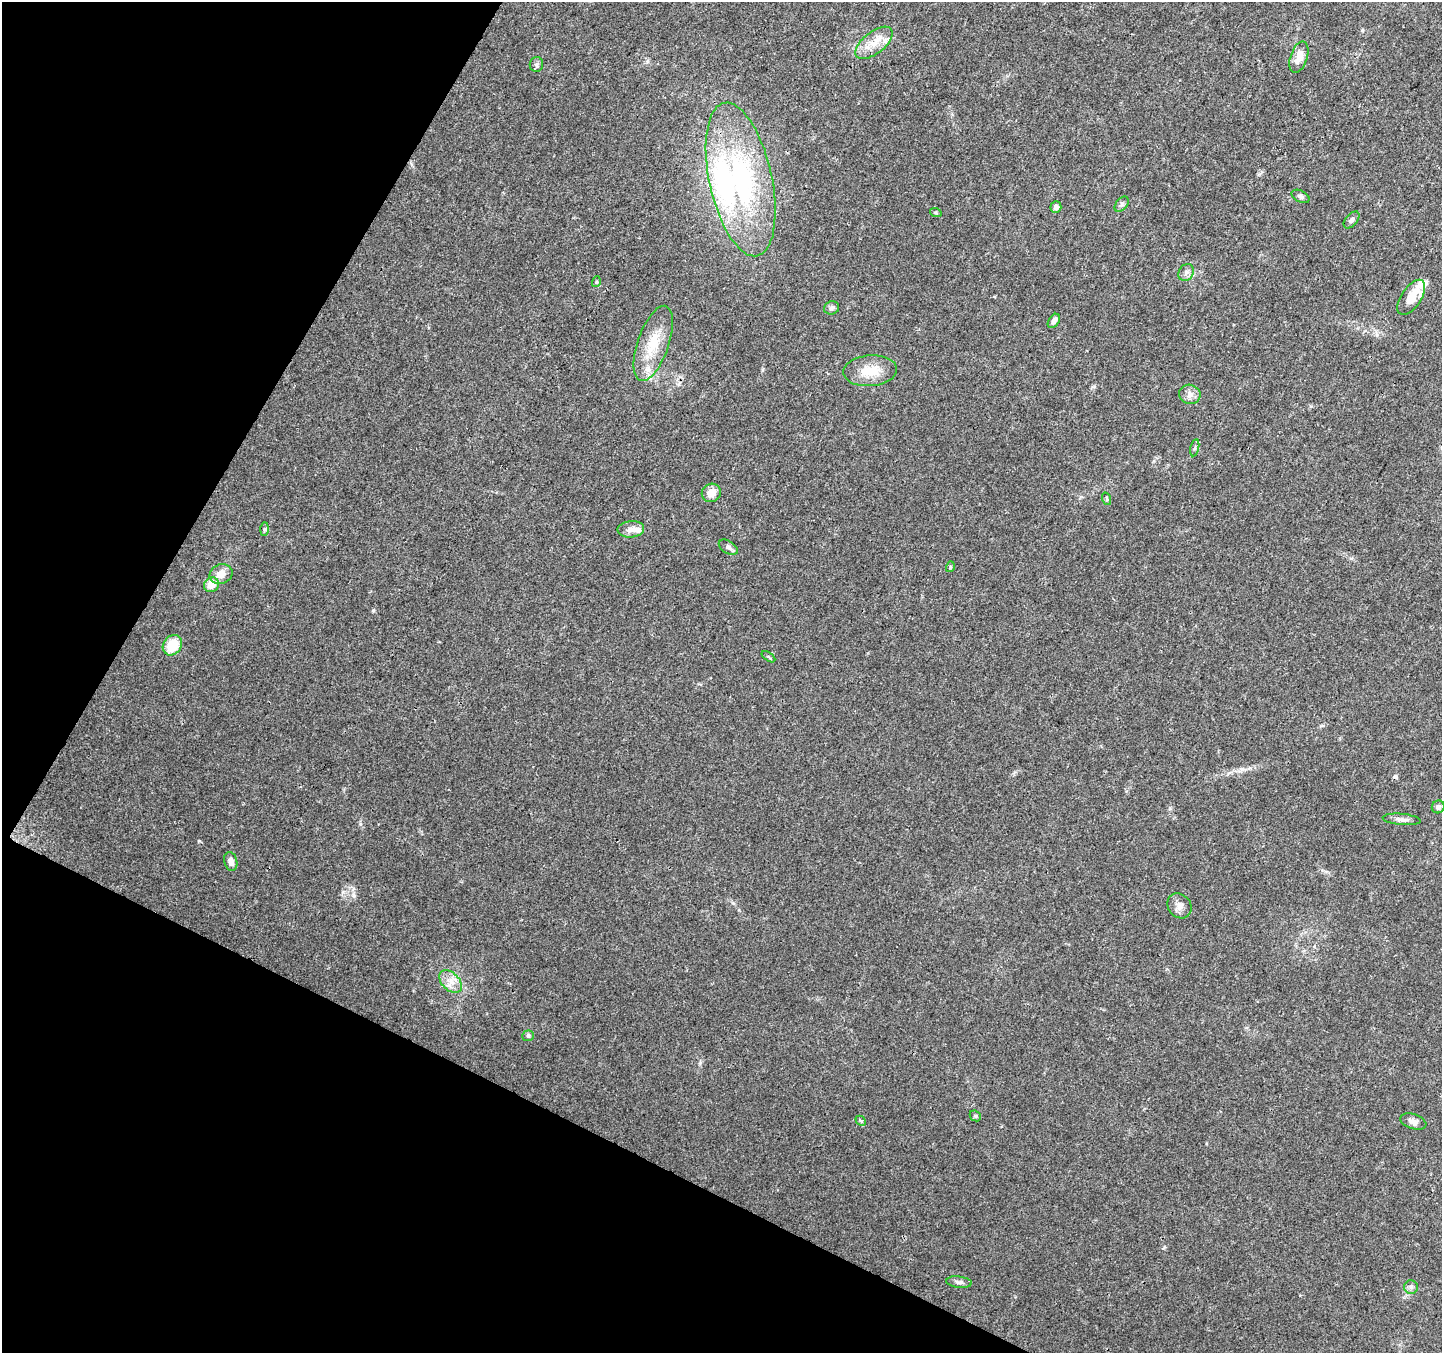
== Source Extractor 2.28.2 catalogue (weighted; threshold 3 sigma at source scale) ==
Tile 9 of 4 x 4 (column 1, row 3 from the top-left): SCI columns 2-1441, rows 1549-2899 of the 5770 x 5865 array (HDU 1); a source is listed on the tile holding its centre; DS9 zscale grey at full resolution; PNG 1444 x 1355 px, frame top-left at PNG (2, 2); each listed source drawn as its Kron ellipse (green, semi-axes under 4 px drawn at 4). Shown black and unused: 25% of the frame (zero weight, under 3 of 4 exposures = <1% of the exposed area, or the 3 px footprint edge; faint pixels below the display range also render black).
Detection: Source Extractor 2.28.2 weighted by HDU 2 'WHT'; one run over the whole footprint, this tile lists its part. Background 0.0205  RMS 0.0032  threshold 0.0145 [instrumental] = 3 sigma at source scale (4.5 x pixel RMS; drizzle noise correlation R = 1.50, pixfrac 1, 0.0396/0.0396 arcsec/px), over >= 5 px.
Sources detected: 44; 1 cosmic-ray / hot-pixel residue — neither listed nor drawn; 4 inside a brighter listed object's ellipse — not listed separately; the other 39 listed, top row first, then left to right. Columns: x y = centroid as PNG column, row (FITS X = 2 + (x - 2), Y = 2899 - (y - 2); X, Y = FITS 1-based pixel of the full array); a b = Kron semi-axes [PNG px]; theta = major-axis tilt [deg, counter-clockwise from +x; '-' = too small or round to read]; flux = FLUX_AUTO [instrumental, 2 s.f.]
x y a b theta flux
874 43 22 11 38 5
1299 57 16 8 72 4.5
536 64 7 6 - 0.82
741 179 78 31 -78 59
1300 196 10 5 -27 0.88
1122 204 8 5 50 0.79
1056 207 6 5 - 1.5
936 213 6 4 -19 0.41
1351 220 10 6 49 0.95
1186 272 9 7 58 1.2
596 282 5 3 - 0.33
1411 297 20 10 56 5.2
832 308 7 6 - 0.83
1054 321 8 5 55 1.5
653 343 39 15 71 10
870 371 27 15 4 7.2
1190 394 11 9 -20 2
1195 448 9 3 77 0.51
711 493 9 9 - 3.3
1107 499 6 4 -72 0.42
264 529 7 4 89 0.55
631 529 13 8 4 1.9
728 547 10 6 -31 1.1
950 567 5 3 - 0.31
221 574 12 9 24 3.6
211 585 8 7 - 4.6
172 645 11 9 55 8.1
768 657 8 3 -35 0.44
1438 807 6 6 - 0.95
1402 819 19 5 -5 1.6
231 861 9 6 -77 1.8
1179 906 13 11 -51 2.1
450 981 13 8 -46 3
528 1036 6 5 - 0.55
975 1116 6 5 - 0.46
861 1121 6 4 -44 0.48
1413 1122 13 7 -19 1.7
959 1282 13 5 -6 1.2
1411 1287 6 6 - 0.85
Unlisted compact peaks at least as high as the median listed source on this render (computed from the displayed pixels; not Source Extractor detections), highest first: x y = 199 841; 354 896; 373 610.